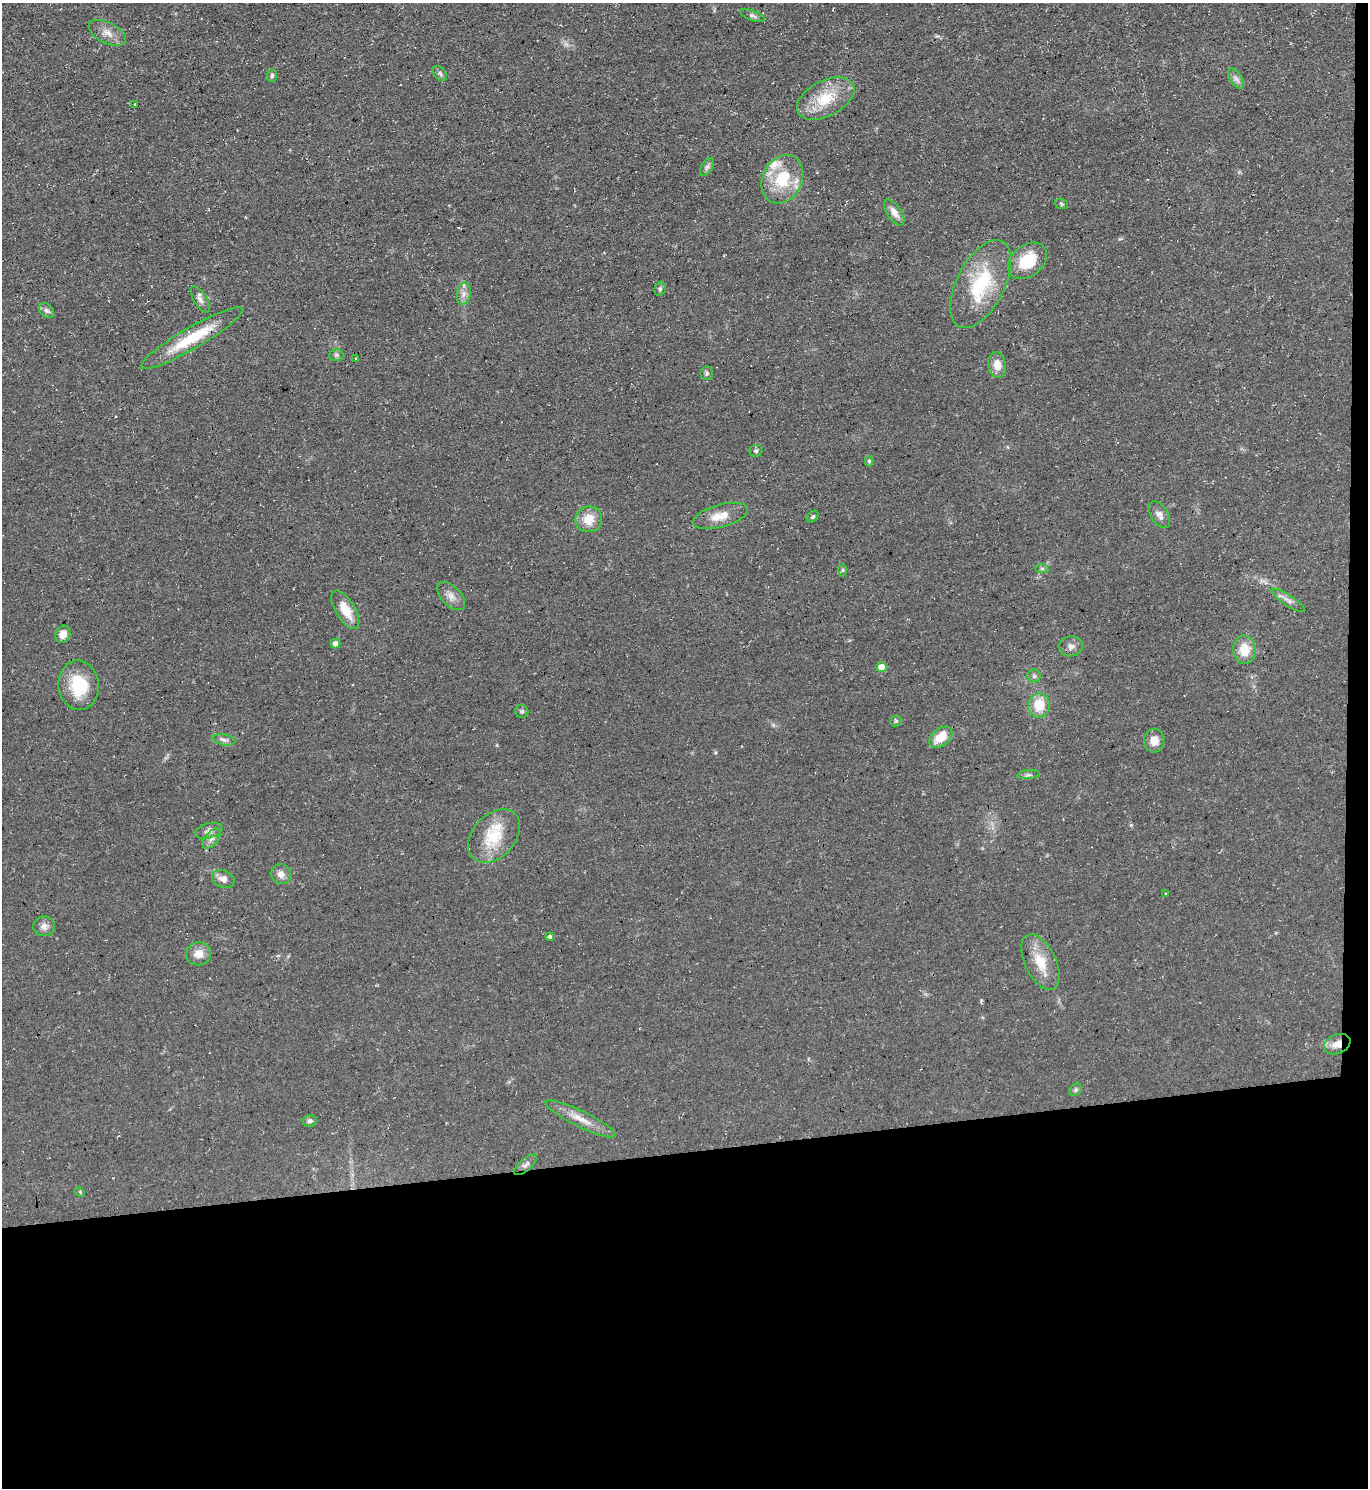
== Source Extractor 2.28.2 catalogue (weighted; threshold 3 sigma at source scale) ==
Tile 9 of 3 x 3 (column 3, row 3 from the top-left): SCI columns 2856-4221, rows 1-1486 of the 4443 x 4458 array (HDU 1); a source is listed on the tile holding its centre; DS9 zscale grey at full resolution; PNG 1370 x 1490 px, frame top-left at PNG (2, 3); each listed source drawn as its Kron ellipse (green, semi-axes under 4 px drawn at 4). Shown black and unused: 24% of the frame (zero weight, under 3 of 4 exposures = <1% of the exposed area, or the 3 px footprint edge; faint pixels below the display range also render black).
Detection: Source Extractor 2.28.2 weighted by HDU 2 'WHT'; one run over the whole footprint, this tile lists its part. Background 0.0606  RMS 0.0071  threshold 0.0321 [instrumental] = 3 sigma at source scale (4.5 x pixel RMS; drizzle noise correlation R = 1.50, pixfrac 1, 0.05/0.05 arcsec/px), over >= 5 px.
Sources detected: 66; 1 cosmic-ray / hot-pixel residue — neither listed nor drawn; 2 inside a brighter listed object's ellipse — not listed separately; the other 63 listed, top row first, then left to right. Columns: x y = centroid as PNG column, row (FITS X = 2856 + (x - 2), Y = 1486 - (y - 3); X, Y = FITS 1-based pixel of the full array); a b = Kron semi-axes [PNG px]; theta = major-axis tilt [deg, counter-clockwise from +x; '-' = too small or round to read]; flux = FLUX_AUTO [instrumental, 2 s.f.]
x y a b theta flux
752 16 13 5 -20 2.2
107 33 20 10 -27 7.2
440 73 8 5 -50 1.6
272 76 6 5 - 1.4
1236 79 11 6 -56 2.8
826 98 31 18 27 25
135 104 3 3 - 1.1
707 167 10 5 60 2.1
782 179 25 19 63 31
1061 204 6 5 - 1
894 212 15 7 -56 5.1
1027 261 22 15 40 25
981 284 48 24 63 47
660 289 7 5 75 1.5
464 294 11 6 79 3.9
200 299 15 6 -59 3.3
46 310 9 6 -45 2.2
192 338 58 10 30 33
336 355 7 5 -1 1.5
355 358 3 3 - 0.54
997 365 13 9 -80 7.4
707 373 7 6 - 1.6
756 451 6 6 - 1.5
869 461 5 4 - 0.94
1159 515 15 8 -58 4.1
720 516 28 11 15 12
813 517 6 4 48 1.2
589 519 13 13 - 12
1042 569 7 4 -1 1.2
843 570 6 4 -90 0.98
451 596 17 9 -45 5.7
1288 600 20 5 -33 3.9
345 610 21 9 -59 12
63 634 9 7 67 6.7
336 644 5 4 - 3.9
1071 646 12 10 9 3.8
1244 650 14 11 -86 14
882 667 5 5 - 9.6
1034 676 6 6 - 1.6
79 685 25 20 -85 29
1039 705 12 10 85 15
522 711 7 6 - 1.6
896 721 6 5 - 1.1
941 737 13 8 40 14
224 740 12 5 -10 2.6
1154 741 12 10 87 6.1
1028 775 11 4 4 1.8
209 831 14 7 14 3.9
494 836 31 21 47 28
212 839 12 6 50 3.8
281 874 10 9 - 4.6
223 879 11 8 -20 4.9
1166 894 3 2 - 0.58
44 926 11 10 - 3.9
550 937 4 4 - 1.7
199 954 12 11 - 7.3
1040 962 30 15 -64 17
1337 1044 14 9 23 7.8
1076 1090 7 5 47 1.3
581 1119 38 8 -26 11
310 1121 7 5 12 2.1
526 1165 14 6 40 2.9
80 1192 5 4 - 0.79
Overlapping masked pixels (flux is a lower limit): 2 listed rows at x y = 192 338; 1337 1044